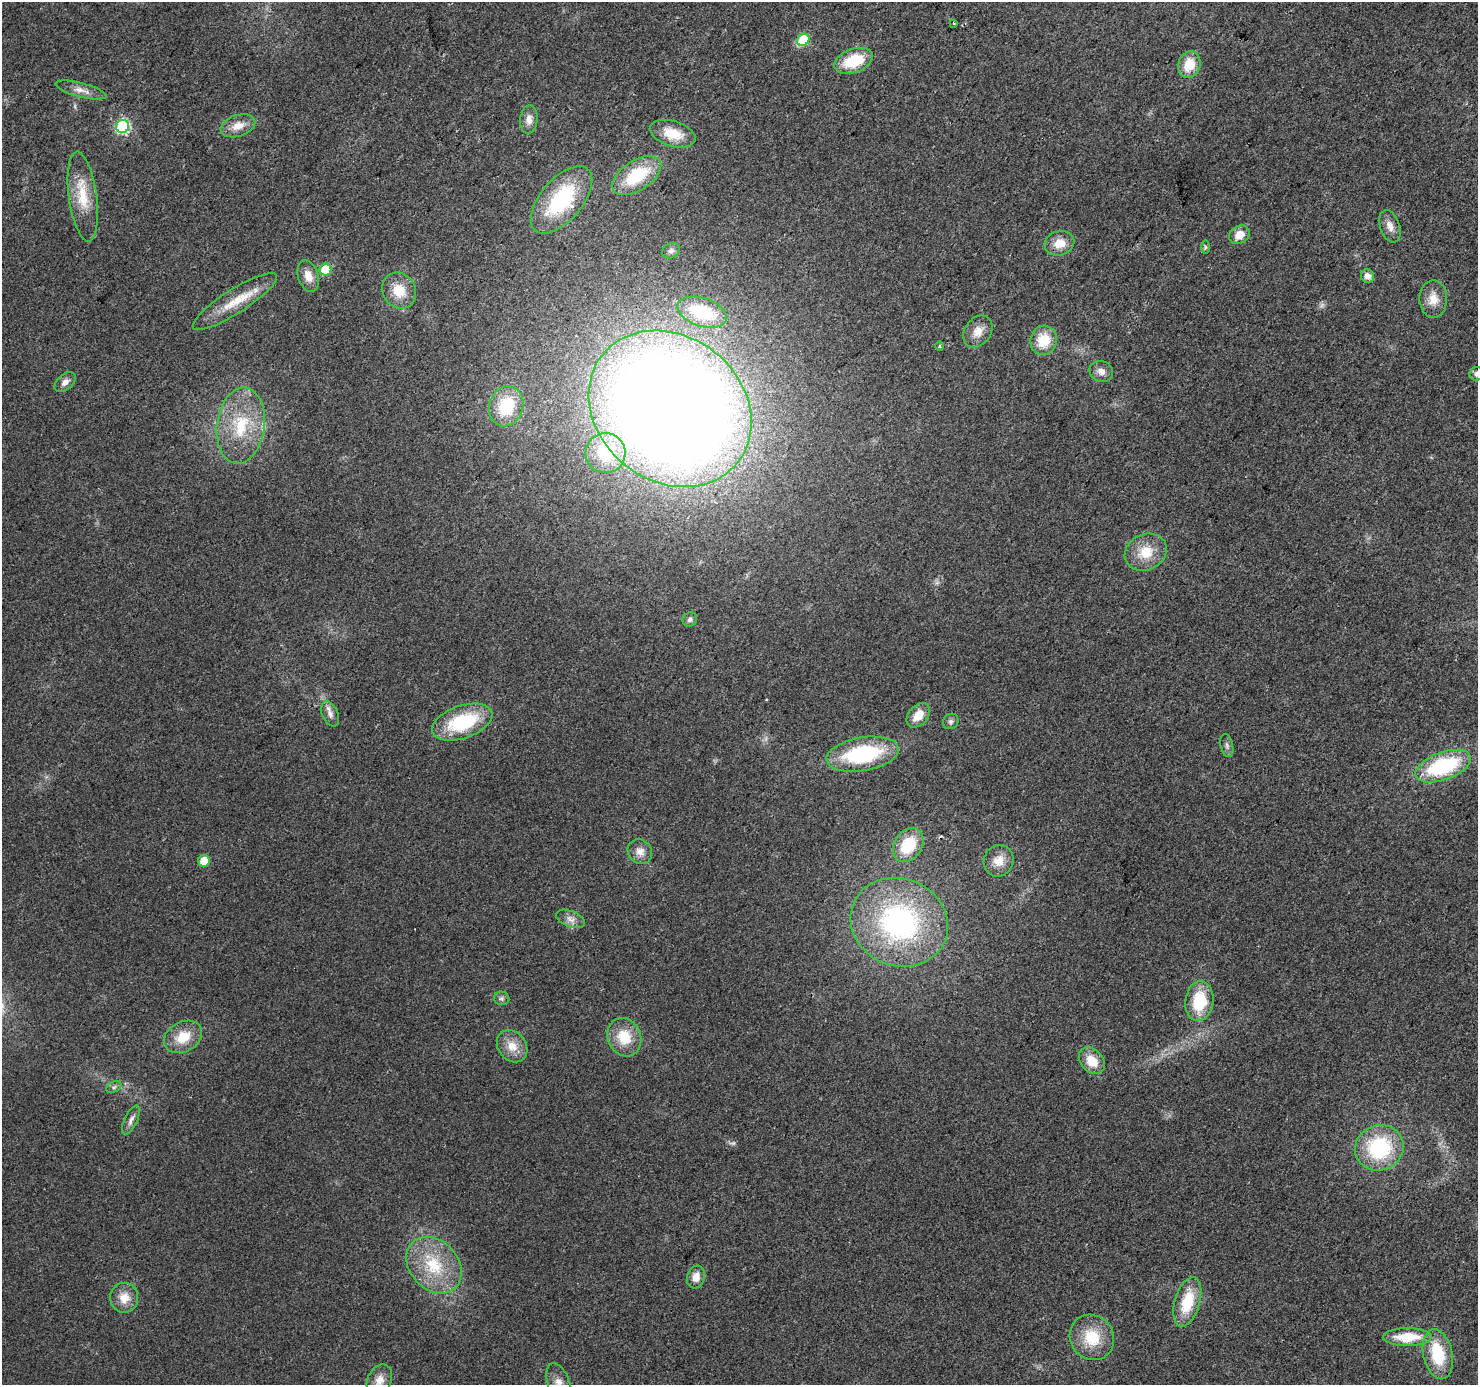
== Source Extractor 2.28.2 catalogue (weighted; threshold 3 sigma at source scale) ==
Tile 10 of 4 x 4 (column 2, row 3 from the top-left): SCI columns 1477-2952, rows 1571-2953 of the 5910 x 5972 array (HDU 1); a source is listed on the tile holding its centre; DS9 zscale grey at full resolution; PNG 1480 x 1387 px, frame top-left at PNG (2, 2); each listed source drawn as its Kron ellipse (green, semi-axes under 4 px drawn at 4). Shown black and unused: <1% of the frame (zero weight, under 2 of 3 exposures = <1% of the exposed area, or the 3 px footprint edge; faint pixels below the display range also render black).
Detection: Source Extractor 2.28.2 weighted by HDU 2 'WHT'; one run over the whole footprint, this tile lists its part. Background 0.0265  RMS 0.0062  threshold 0.0279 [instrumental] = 3 sigma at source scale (4.5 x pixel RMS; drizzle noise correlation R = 1.50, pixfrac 1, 0.0396/0.0396 arcsec/px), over >= 5 px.
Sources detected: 69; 2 too faint to see at this stretch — neither listed nor drawn; the other 67 listed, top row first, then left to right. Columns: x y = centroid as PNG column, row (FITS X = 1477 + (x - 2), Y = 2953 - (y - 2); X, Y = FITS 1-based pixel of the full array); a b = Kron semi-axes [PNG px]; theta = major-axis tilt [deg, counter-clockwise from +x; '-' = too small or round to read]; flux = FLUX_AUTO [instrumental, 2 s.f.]
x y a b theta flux
954 23 3 3 - 0.77
803 40 7 5 43 23
854 61 20 11 20 25
1189 64 13 11 72 14
81 90 26 7 -15 5.7
529 120 14 8 85 4.8
123 126 6 6 - 93
238 126 18 10 18 8.1
673 134 23 12 -17 15
637 176 27 14 33 31
83 197 45 14 -82 21
561 200 40 21 49 55
1390 226 17 10 -71 5.4
1239 235 11 8 28 7.2
1059 243 15 12 16 9.5
1205 247 7 4 90 1.1
671 251 9 7 26 2.3
325 270 6 6 - 27
308 276 16 10 -72 7.2
1367 276 7 6 - 4.5
399 291 19 16 -58 14
1433 299 19 14 89 9.2
235 302 49 12 32 19
702 312 25 14 -18 30
978 331 17 13 55 7.9
1044 340 15 13 72 17
939 346 5 3 - 0.77
1101 371 12 10 -22 4.2
1477 374 7 6 - 2.4
65 382 12 7 43 3.6
506 406 20 17 71 25
670 409 87 72 -38 1500
241 425 38 24 82 38
606 453 20 20 - 30
1146 552 22 17 26 16
690 619 7 7 - 1.8
330 714 13 8 -65 3.7
918 715 14 9 49 9.4
951 721 8 7 - 2
462 722 31 16 19 45
1227 746 12 6 -77 2
863 754 36 16 10 58
1443 766 29 13 20 59
908 845 18 13 55 26
640 852 13 11 -46 5.6
204 861 5 5 - 14
999 861 16 15 - 8.8
570 919 15 8 -22 4.2
899 922 49 43 -21 140
502 998 8 7 - 1.7
1199 1001 20 14 82 27
183 1037 20 15 29 15
624 1037 20 16 -68 18
512 1046 17 14 -52 9.6
1092 1061 15 11 -48 12
114 1087 8 5 26 1.5
131 1120 16 6 66 3.3
1379 1148 24 22 22 53
434 1265 31 24 -48 33
696 1277 11 9 74 6.1
124 1298 15 14 - 8.9
1187 1302 26 12 73 24
1092 1337 23 21 -53 23
1407 1337 24 9 0 21
1438 1354 25 14 -78 29
379 1380 16 12 66 7.1
559 1384 21 11 -70 6.8
Isophote crosses this tile's border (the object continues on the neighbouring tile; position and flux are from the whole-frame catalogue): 3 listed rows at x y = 1477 374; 379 1380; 559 1384